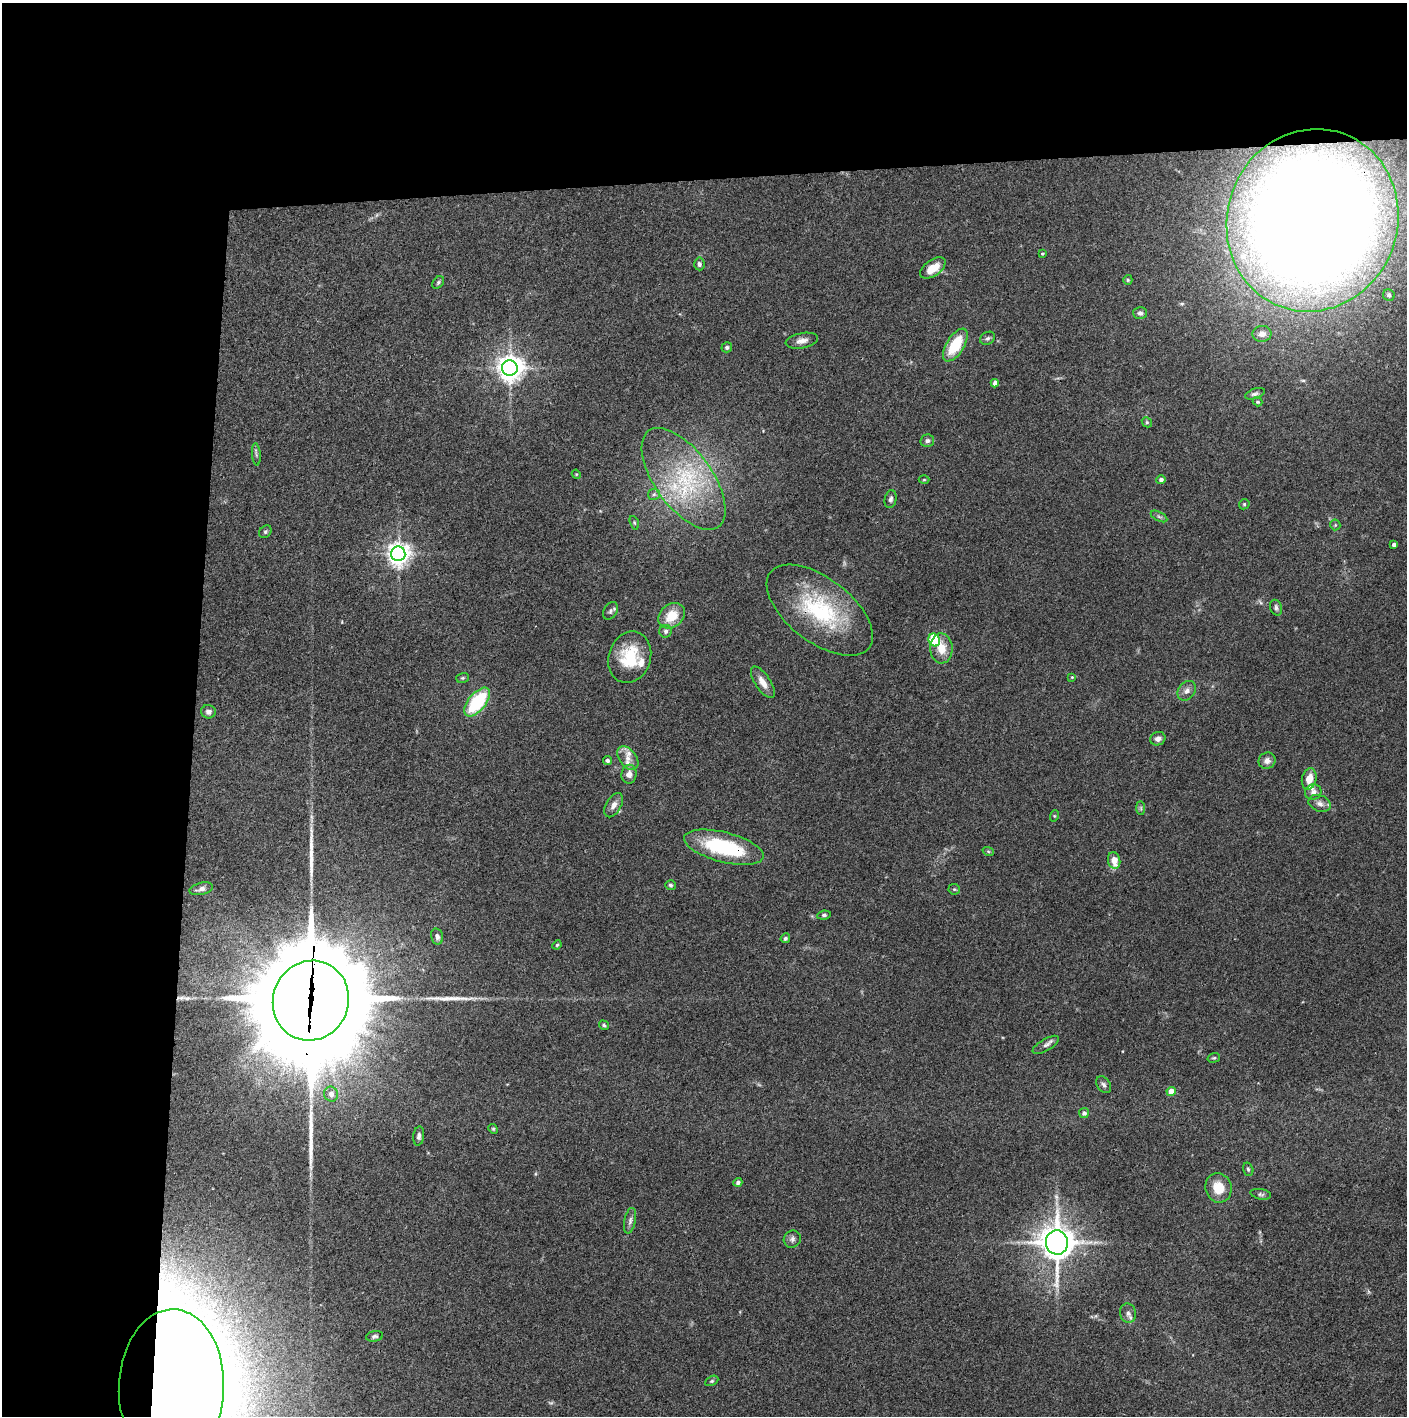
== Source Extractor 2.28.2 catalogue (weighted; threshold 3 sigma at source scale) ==
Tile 1 of 3 x 3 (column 1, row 1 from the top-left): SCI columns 2-1406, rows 2830-4243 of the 4221 x 4244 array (HDU 1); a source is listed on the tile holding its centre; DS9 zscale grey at full resolution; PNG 1409 x 1418 px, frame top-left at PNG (2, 3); each listed source drawn as its Kron ellipse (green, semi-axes under 4 px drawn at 4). Shown black and unused: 24% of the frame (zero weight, under 3 of 4 exposures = <1% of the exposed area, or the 3 px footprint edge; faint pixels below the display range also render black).
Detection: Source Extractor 2.28.2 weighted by HDU 2 'WHT'; one run over the whole footprint, this tile lists its part. Background 0.0746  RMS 0.0055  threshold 0.0249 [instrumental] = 3 sigma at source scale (4.5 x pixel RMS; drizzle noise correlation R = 1.50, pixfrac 1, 0.05/0.05 arcsec/px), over >= 5 px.
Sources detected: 100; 2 too faint to see at this stretch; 3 long thin detections or spike segments (spike, bleed or trail) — neither listed nor drawn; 6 inside a brighter listed object's ellipse — not listed separately; the other 89 listed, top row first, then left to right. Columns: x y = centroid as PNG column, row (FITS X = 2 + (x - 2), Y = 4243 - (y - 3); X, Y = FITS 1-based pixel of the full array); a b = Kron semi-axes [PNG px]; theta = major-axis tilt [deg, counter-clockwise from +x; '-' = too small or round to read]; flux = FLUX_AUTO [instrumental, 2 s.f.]
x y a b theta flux
1312 220 92 85 70 1500
1042 254 3 3 - 0.66
699 264 6 5 - 1.5
933 268 14 8 35 7.8
1128 280 5 4 - 0.75
438 282 7 5 50 0.95
1389 295 6 5 - 1.8
1140 313 7 6 - 1.7
1262 334 9 8 - 3.8
988 338 8 6 31 1.2
802 341 16 7 11 3.6
955 345 18 9 57 20
727 347 5 5 - 1.2
510 368 8 7 - 590
995 383 4 4 - 2.5
1255 394 10 5 18 1.4
1258 402 5 4 - 0.92
1147 422 5 4 - 0.84
927 441 7 6 - 1.6
256 454 11 3 -85 1
576 474 5 3 - 0.49
684 479 59 28 -54 59
924 480 5 3 - 0.47
1161 480 5 4 - 1.7
654 494 6 5 - 1.2
891 499 9 6 79 1.7
1244 504 5 5 - 0.8
1159 516 9 4 -27 0.99
634 523 7 4 -71 0.76
1335 525 5 5 - 0.74
265 532 7 5 45 0.98
1394 545 4 3 - 1.6
398 554 7 7 - 430
1276 608 8 6 -69 1.4
820 610 62 32 -37 57
610 611 9 6 59 1.5
672 616 14 11 40 12
666 631 6 6 - 1.3
934 640 6 5 - 39
941 648 15 11 -87 8.3
630 657 26 21 72 23
1072 677 4 3 - 0.55
463 678 6 5 - 0.77
763 682 18 7 -57 4.7
1187 691 11 8 52 2.9
477 702 17 8 51 38
208 712 7 6 - 2.1
1158 739 8 6 21 2.5
628 758 13 8 -53 4.8
607 761 4 4 - 1.2
1267 761 8 8 - 2.9
629 774 9 7 82 3.2
1309 779 11 7 77 6.4
1313 792 8 7 - 2.5
1320 803 11 8 -21 2.7
614 805 13 7 60 3.2
1141 808 7 4 -90 1.1
1054 816 6 3 72 0.63
724 847 41 15 -14 45
988 851 6 3 -19 0.64
1114 860 8 6 -78 6.7
670 885 5 5 - 1
201 889 12 6 13 2.6
954 889 5 5 - 0.77
824 915 7 4 8 1
437 936 8 6 -76 1.7
785 938 5 4 - 1
557 945 5 4 - 0.67
311 1001 40 37 66 15000
604 1025 5 4 - 0.88
1046 1045 15 6 30 2.2
1214 1058 6 4 18 0.76
1104 1085 9 6 -56 1.7
1171 1091 4 4 - 8
331 1094 7 7 - 3.4
1084 1113 5 5 - 1.8
493 1129 5 4 - 0.68
419 1136 9 5 82 1.6
1248 1169 7 5 -73 0.99
738 1182 4 4 - 1.9
1218 1188 15 13 -72 11
1261 1194 10 5 -11 1.3
630 1221 13 5 79 2.1
792 1239 9 8 - 1.9
1057 1242 12 11 - 1000
1128 1313 10 8 -74 2.3
375 1336 8 5 10 1.3
712 1381 7 4 27 0.9
171 1387 78 52 88 4000
Overlapping masked pixels (flux is a lower limit): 5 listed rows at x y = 1312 220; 820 610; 724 847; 311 1001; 171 1387
Isophote crosses this tile's border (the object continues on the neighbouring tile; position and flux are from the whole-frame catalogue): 2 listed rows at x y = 1312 220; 171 1387